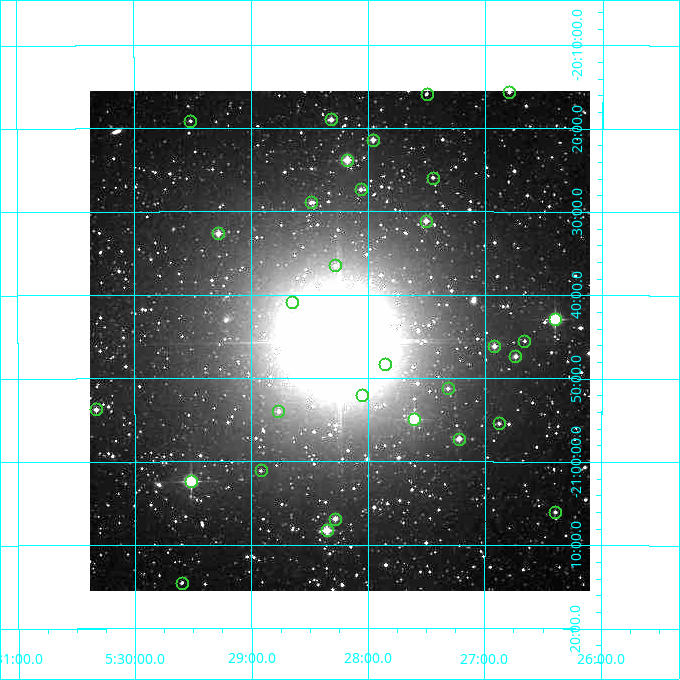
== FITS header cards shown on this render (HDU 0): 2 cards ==
NAXIS1  =                  500
NAXIS2  =                  500

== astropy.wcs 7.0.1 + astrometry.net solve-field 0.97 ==
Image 500 x 500 px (HDU 0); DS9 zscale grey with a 90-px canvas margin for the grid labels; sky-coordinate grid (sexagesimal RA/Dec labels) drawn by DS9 from the SOLVED WCS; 31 Tycho-2 reference stars matched to detected sources circled (green)
Header WCS: none
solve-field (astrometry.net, Tycho-2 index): SOLVED blind (the file carries no WCS)
Solved WCS: RA---TAN-SIP/DEC--TAN-SIP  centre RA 05:28:15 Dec -20:46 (82.06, -20.76 deg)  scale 7.2 arcsec/px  FOV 60.0' x 60.0'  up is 0 deg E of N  parity normal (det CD < 0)
(file carries no celestial WCS; the grid is the blind solution)
Tycho-2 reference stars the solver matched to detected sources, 31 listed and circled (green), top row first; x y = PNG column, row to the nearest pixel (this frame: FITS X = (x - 90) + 1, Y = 500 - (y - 91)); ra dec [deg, ICRS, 3 dp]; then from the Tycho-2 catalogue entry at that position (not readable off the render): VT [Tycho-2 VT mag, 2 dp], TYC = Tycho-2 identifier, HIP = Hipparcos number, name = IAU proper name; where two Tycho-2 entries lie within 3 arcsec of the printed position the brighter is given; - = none
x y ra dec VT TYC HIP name
509 92 81.700 -20.261 11.34 5923-392-1 - -
427 94 81.875 -20.264 12.17 5923-286-1 - -
331 119 82.079 -20.316 10.30 5924-986-1 - -
190 121 82.380 -20.318 11.71 5924-328-1 - -
373 140 81.990 -20.356 10.20 5923-336-1 - -
347 160 82.045 -20.397 9.13 5924-1086-1 25596 -
433 178 81.862 -20.432 11.43 5923-340-1 - -
361 189 82.016 -20.456 10.95 5924-522-1 - -
311 202 82.122 -20.482 11.39 5924-816-1 - -
426 221 81.877 -20.519 9.93 5923-388-1 - -
218 233 82.320 -20.544 9.68 5924-954-1 - -
335 265 82.071 -20.608 11.72 5924-1311-1 - -
292 302 82.162 -20.681 9.91 5928-884-1 - -
555 319 81.600 -20.715 7.71 5927-474-1 25437 -
524 341 81.665 -20.759 11.94 5927-698-1 - -
494 346 81.730 -20.769 10.14 5927-543-1 - -
515 356 81.685 -20.789 10.65 5927-494-1 - -
385 364 81.963 -20.806 8.19 5927-561-1 - -
448 388 81.829 -20.854 10.95 5927-537-1 - -
362 395 82.013 -20.868 9.06 5928-1124-1 - -
96 409 82.582 -20.895 10.31 5928-825-1 - -
278 411 82.192 -20.900 11.10 5928-1221-1 - -
414 419 81.902 -20.916 8.10 5927-512-1 25531 -
499 423 81.720 -20.923 11.30 5927-536-1 - -
459 439 81.805 -20.954 9.99 5927-694-1 - -
261 470 82.230 -21.018 11.46 5928-1070-1 - -
191 481 82.379 -21.040 7.51 5928-1512-1 25720 -
555 512 81.599 -21.101 11.10 5927-500-1 - -
335 519 82.071 -21.115 10.20 5928-1024-1 - -
327 530 82.088 -21.138 8.68 5928-1501-1 - -
182 583 82.400 -21.242 11.61 5928-1355-1 - -